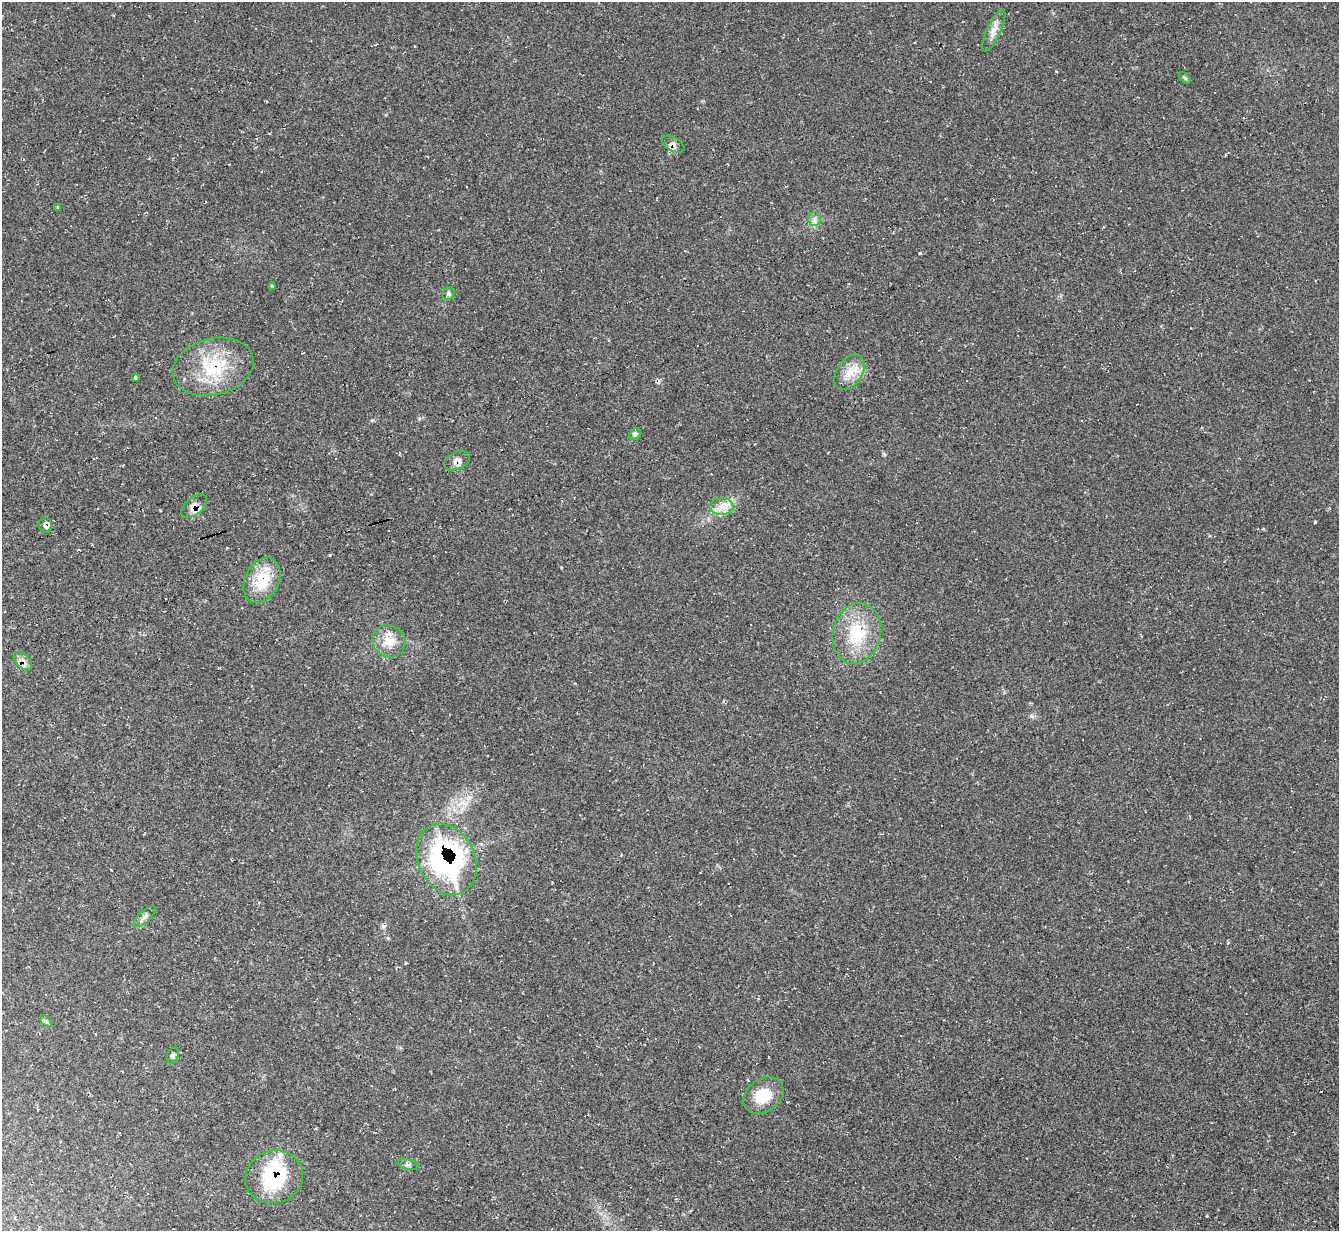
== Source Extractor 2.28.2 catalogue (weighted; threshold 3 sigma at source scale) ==
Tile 7 of 4 x 4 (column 3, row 2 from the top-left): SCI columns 2684-4020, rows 2738-3966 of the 5358 x 5342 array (HDU 1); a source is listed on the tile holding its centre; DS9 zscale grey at full resolution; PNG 1341 x 1233 px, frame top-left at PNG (2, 2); each listed source drawn as its Kron ellipse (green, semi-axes under 4 px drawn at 4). Shown black and unused: <1% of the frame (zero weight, under 2 of 3 exposures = <1% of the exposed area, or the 3 px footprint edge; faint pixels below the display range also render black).
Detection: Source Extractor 2.28.2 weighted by HDU 2 'WHT'; one run over the whole footprint, this tile lists its part. Background 0.0474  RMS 0.0067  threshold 0.0302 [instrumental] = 3 sigma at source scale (4.5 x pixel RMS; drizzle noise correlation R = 1.50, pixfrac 1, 0.05/0.05 arcsec/px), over >= 5 px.
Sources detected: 33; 1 inside a brighter object's white glare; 4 cosmic-ray / hot-pixel residue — neither listed nor drawn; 2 inside a brighter listed object's ellipse — not listed separately; the other 26 listed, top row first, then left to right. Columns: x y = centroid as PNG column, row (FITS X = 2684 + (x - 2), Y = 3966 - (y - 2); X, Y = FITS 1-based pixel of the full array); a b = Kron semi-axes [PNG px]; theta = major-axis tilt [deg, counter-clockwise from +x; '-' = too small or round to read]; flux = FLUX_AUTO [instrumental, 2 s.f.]
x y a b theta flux
994 31 23 7 65 5.3
1185 78 7 4 -45 0.95
673 144 12 6 -29 2.9
58 207 4 4 - 0.67
814 219 7 6 - 2.1
272 286 4 3 - 1.4
448 294 6 6 - 1.6
213 367 41 28 15 38
849 372 19 12 56 10
135 377 4 3 - 0.85
635 434 6 5 - 1.3
457 461 14 8 26 4
194 506 15 8 40 5.4
721 506 12 8 0 5.9
45 525 8 6 -71 2.3
262 580 24 16 63 22
857 633 31 24 76 31
389 641 17 15 -37 10
23 661 11 6 -45 3.8
446 859 37 28 -64 140
145 917 14 5 42 2.7
46 1021 7 4 -46 1.5
173 1055 8 5 71 1.4
763 1095 22 16 37 17
408 1164 10 5 -12 2
274 1177 29 26 19 43
Overlapping masked pixels (flux is a lower limit): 9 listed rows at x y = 673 144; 213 367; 457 461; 194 506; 45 525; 262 580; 23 661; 446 859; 274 1177
Unlisted compact peaks at least as high as the median listed source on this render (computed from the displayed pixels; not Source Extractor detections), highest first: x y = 920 253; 1315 522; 884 454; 383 926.